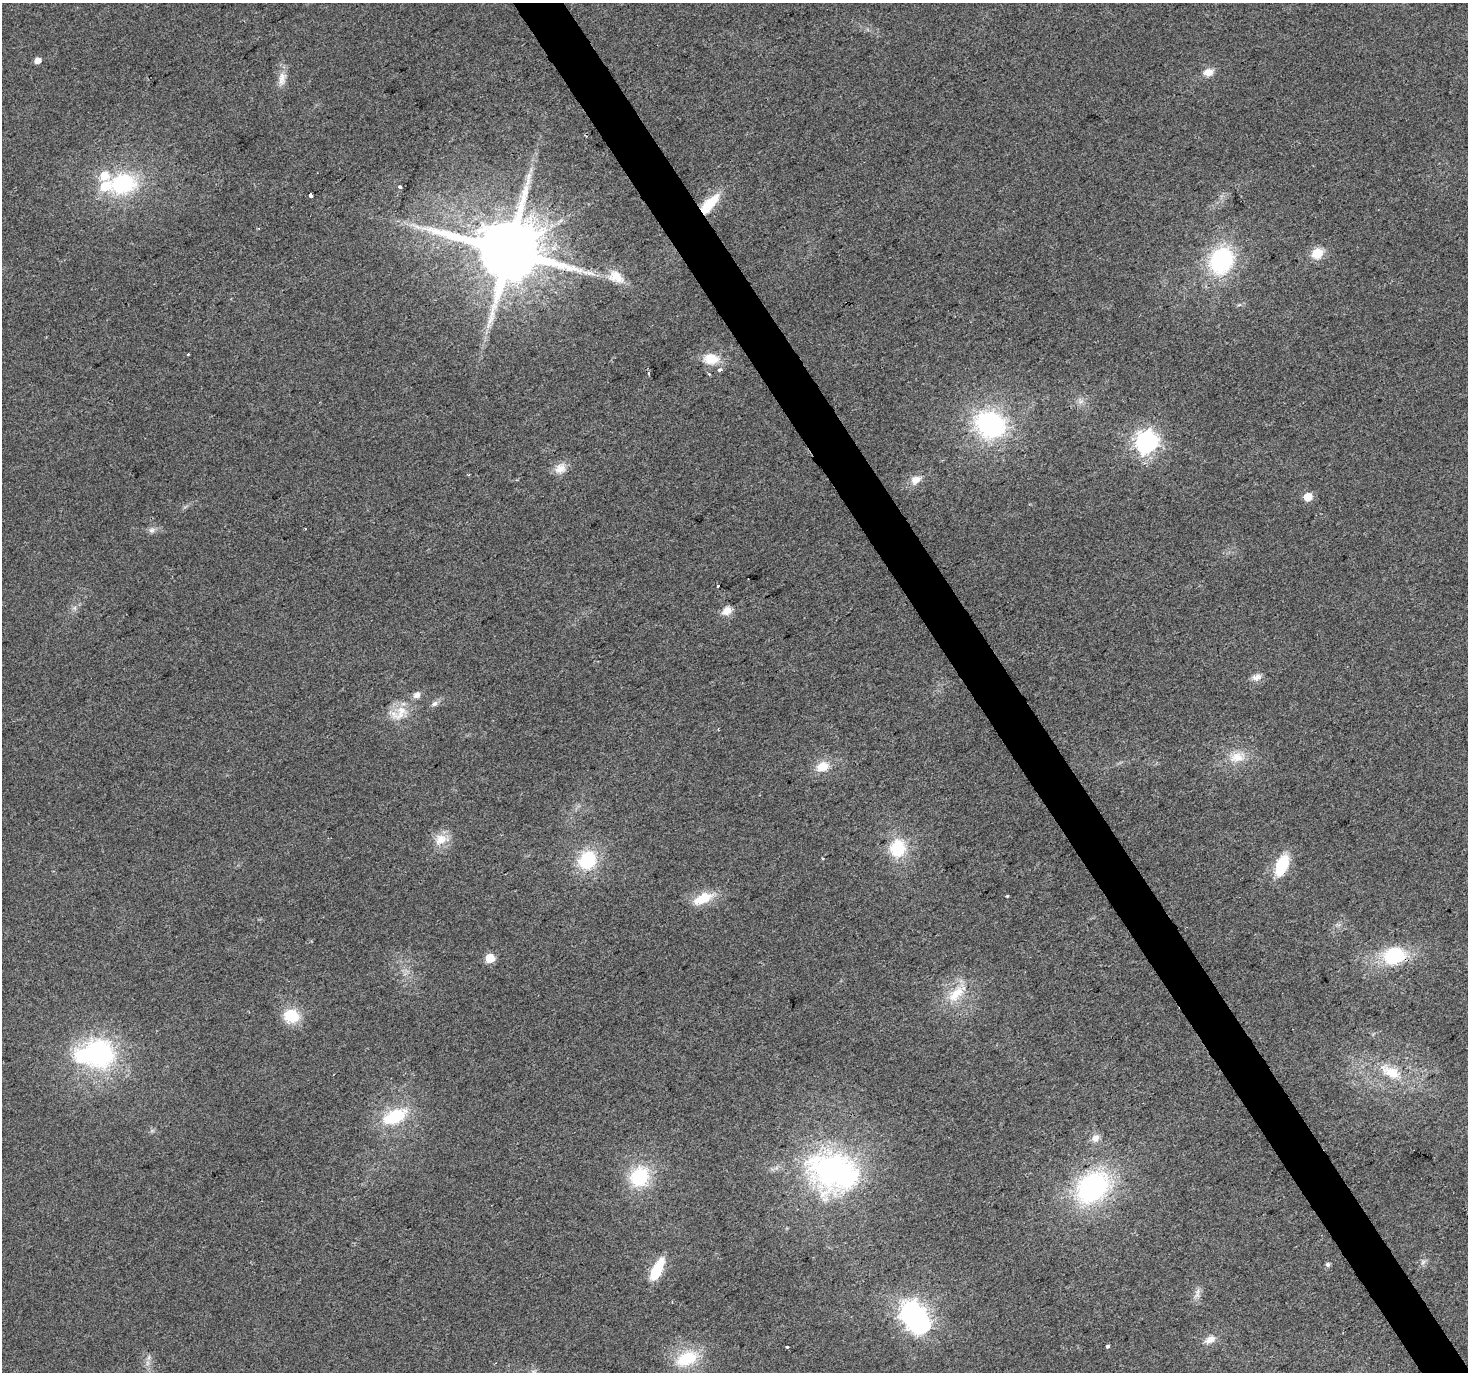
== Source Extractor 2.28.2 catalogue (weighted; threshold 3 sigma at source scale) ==
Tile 6 of 4 x 4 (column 2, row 2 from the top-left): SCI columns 1469-2934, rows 2918-4287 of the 5867 x 5772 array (HDU 1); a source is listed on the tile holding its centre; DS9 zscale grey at full resolution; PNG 1470 x 1374 px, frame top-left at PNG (2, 3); no overlay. Shown black and unused: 3% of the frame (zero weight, under 2 of 3 exposures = <1% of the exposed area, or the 3 px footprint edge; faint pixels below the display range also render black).
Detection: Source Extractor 2.28.2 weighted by HDU 2 'WHT'; one run over the whole footprint, this tile lists its part. Background 0.0273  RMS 0.0062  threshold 0.0278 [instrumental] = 3 sigma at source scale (4.5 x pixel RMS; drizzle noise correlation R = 1.50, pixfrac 1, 0.0396/0.0396 arcsec/px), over >= 5 px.
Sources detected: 67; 2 inside a brighter object's white glare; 2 cosmic-ray / hot-pixel residue — not listed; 4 inside a brighter listed object's ellipse — not listed separately; the other 59 listed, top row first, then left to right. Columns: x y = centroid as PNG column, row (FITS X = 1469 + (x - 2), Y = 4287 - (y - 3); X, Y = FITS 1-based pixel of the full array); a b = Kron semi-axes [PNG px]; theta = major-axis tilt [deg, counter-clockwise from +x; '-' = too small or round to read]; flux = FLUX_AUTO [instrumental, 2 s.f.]
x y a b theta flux
37 61 5 4 - 4.7
1208 72 11 9 9 6.1
282 79 21 10 85 6.4
585 135 4 2 - 0.64
123 184 30 22 9 59
400 187 4 3 - 1.8
310 195 4 3 - 8.6
709 204 27 10 48 20
416 226 25 5 -22 6.3
508 251 19 16 3 7300
1317 253 12 11 - 12
1221 260 25 21 66 73
616 277 23 15 -27 12
1239 305 6 4 19 0.98
188 354 3 2 - 0.81
711 359 18 12 -2 14
1080 401 8 6 18 2.3
990 424 31 26 -24 93
1147 442 8 8 - 440
560 468 16 12 37 7
916 480 13 10 34 6.4
1308 497 5 5 - 15
152 530 9 8 - 2.4
718 586 3 3 - 1.9
75 608 7 4 -72 1.3
727 611 13 9 33 5.9
1257 677 13 9 12 4.1
434 704 10 6 28 2.5
399 713 30 18 28 15
1237 757 22 14 12 12
822 766 15 11 21 11
441 839 21 14 8 9.8
898 848 17 15 77 28
822 858 3 3 - 0.65
587 860 22 19 61 32
1282 865 20 11 66 30
1007 896 3 3 - 0.74
703 898 26 12 26 16
1394 956 23 17 14 42
490 958 6 5 - 22
956 994 28 15 46 17
291 1016 18 16 -13 18
99 1053 34 30 -56 91
1390 1072 33 16 -26 22
394 1116 28 15 25 32
1095 1138 11 9 44 4.6
832 1171 26 20 -19 250
639 1177 23 19 59 35
1092 1187 34 25 41 110
1423 1262 8 6 46 1.9
1328 1264 6 6 - 1.3
657 1270 22 8 64 27
1197 1295 13 6 44 3.1
911 1312 9 8 - 350
1210 1339 15 9 27 5
1107 1346 3 3 - 5.1
787 1347 3 3 - 1.3
149 1357 9 4 71 1.8
687 1358 25 15 23 28
Overlapping masked pixels (flux is a lower limit): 3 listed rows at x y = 709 204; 508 251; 1394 956